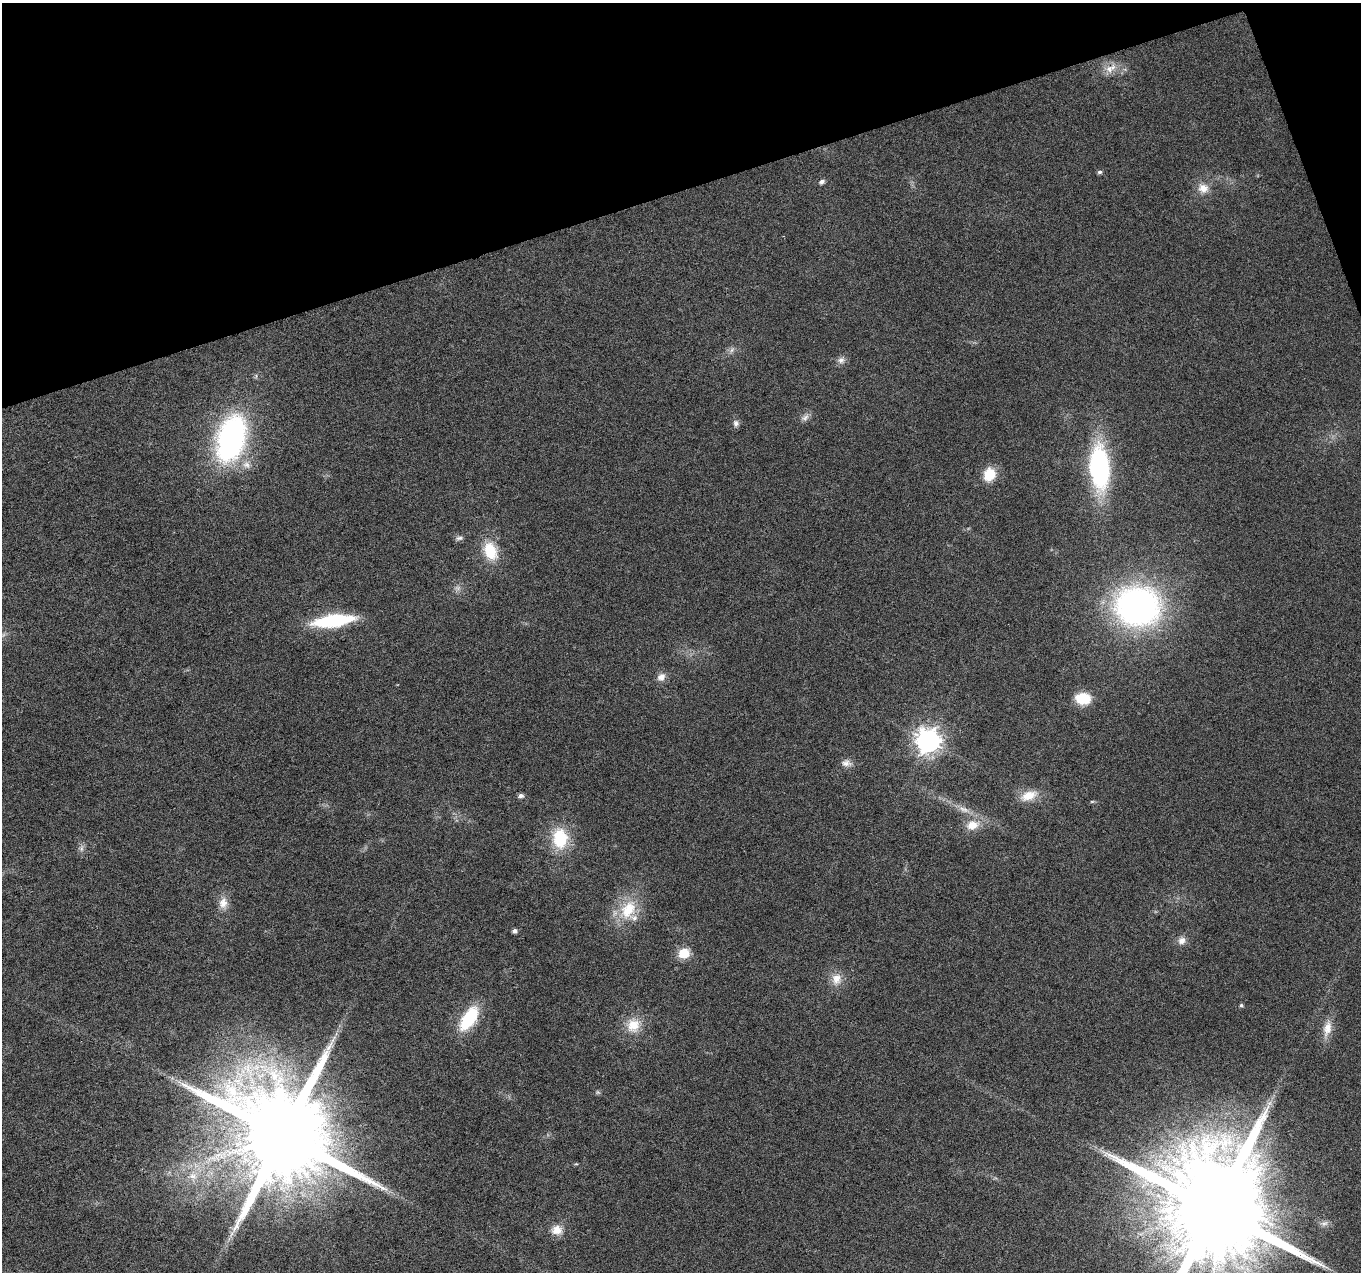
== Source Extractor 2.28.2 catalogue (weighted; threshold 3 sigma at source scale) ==
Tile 3 of 4 x 4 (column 3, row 1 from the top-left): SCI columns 2720-4078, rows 3931-5200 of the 5437 x 5268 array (HDU 1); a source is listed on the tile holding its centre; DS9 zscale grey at full resolution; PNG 1363 x 1274 px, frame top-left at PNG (2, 3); no overlay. Shown black and unused: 16% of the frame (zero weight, under 3 of 6 exposures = <1% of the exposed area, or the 3 px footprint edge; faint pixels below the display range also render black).
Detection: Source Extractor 2.28.2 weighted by HDU 2 'WHT'; one run over the whole footprint, this tile lists its part. Background 0.0284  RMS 0.0027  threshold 0.0112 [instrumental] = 3 sigma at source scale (4.09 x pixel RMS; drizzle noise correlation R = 1.36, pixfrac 0.8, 0.0396/0.0396 arcsec/px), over >= 5 px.
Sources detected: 46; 1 too faint to see at this stretch — not listed; the other 45 listed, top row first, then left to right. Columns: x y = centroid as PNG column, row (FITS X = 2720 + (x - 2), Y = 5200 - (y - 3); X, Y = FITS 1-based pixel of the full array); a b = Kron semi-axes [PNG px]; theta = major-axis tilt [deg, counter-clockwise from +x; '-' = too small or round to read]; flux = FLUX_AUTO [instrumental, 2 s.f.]
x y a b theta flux
1109 69 11 10 - 2.3
1100 172 5 5 - 0.62
822 182 6 5 - 0.96
1203 188 15 13 -14 3.1
732 350 8 5 60 0.78
841 360 10 9 - 1.2
805 417 13 7 43 1.2
736 423 9 8 - 0.93
231 438 43 24 74 65
246 465 12 10 -28 2
1099 467 30 14 -86 59
989 474 14 12 64 6
459 538 10 5 5 0.75
490 551 23 15 -68 7.9
1137 606 41 36 -3 84
334 621 32 9 8 26
661 677 12 10 45 1.7
1083 698 16 12 -3 7.2
928 741 9 8 - 250
846 763 14 9 -2 1.6
521 796 6 5 - 0.97
1029 796 24 12 20 4.2
1092 801 6 3 19 0.28
964 809 16 7 -21 1.9
972 825 16 12 13 3.8
560 838 24 17 -86 11
81 848 10 6 80 0.95
223 903 15 12 84 2.6
628 910 30 20 58 9.4
515 931 5 4 - 0.89
1182 941 10 9 - 1.6
684 953 6 6 - 15
836 979 16 13 82 3.2
1241 1005 5 4 - 0.47
469 1018 26 12 57 15
633 1025 20 18 77 5.5
1327 1028 23 11 76 3.5
598 1092 7 5 -44 0.43
1269 1103 7 5 45 0.88
283 1136 26 22 1 7200
193 1176 12 9 -24 2.3
1214 1209 29 25 16 9700
1324 1223 11 7 21 1.1
557 1230 15 13 -3 3
232 1234 8 4 71 0.75
Isophote crosses this tile's border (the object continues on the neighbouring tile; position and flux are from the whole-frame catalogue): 1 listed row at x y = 1214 1209